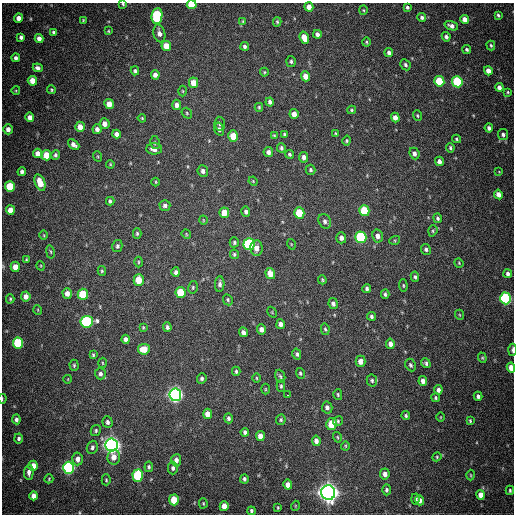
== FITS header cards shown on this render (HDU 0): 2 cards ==
NAXIS1  =                  512
NAXIS2  =                  512

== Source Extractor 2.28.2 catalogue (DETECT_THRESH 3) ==
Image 512 x 512 px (HDU 0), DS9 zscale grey, 1 PNG px = 1 image px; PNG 516 x 516 px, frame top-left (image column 1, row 512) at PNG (2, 3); each listed source drawn as its Kron ellipse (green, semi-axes under 4 px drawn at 4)
Background 724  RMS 20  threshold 61.1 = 3 sigma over >= 5 px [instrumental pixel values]
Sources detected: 239; all 239 listed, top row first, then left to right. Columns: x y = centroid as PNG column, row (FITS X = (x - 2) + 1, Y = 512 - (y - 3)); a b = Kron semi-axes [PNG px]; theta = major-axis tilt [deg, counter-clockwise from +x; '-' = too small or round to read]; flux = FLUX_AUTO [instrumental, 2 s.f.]
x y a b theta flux
123 4 3 3 - 1.5e+03
192 5 5 4 - 4.5e+04
309 7 4 4 - 1.0e+04
407 7 4 3 - 2.8e+03
363 10 4 4 - 1.6e+03
498 15 4 3 - 2.4e+03
157 16 8 5 83 1.2e+05
422 17 4 4 - 3.0e+03
19 18 4 4 - 8.8e+03
465 19 4 4 - 1.1e+04
83 20 4 3 - 1.1e+03
243 21 4 4 - 1.3e+03
277 22 4 4 - 1.7e+03
451 26 7 4 -20 5.8e+03
108 31 3 3 - 1.2e+03
54 32 4 3 - 2.4e+03
159 33 9 6 -76 7.2e+03
317 34 4 4 - 4.6e+03
21 37 4 4 - 4.1e+03
446 37 5 4 - 4.0e+03
39 38 4 4 - 6.8e+03
304 38 6 4 -71 1.6e+04
366 42 4 4 - 1.5e+03
491 45 5 3 - 2.0e+03
166 46 5 5 - 2.1e+04
245 46 4 4 - 3.3e+03
467 49 5 4 - 2.6e+03
389 53 4 4 - 4.3e+03
16 58 4 3 - 4.2e+03
291 61 5 5 - 2.7e+03
405 65 6 4 -60 3.1e+03
38 68 5 4 - 4.2e+03
135 71 4 4 - 2.8e+03
488 71 4 4 - 1.0e+04
264 72 4 4 - 1.4e+03
155 75 5 4 - 6.5e+03
305 76 5 4 - 1.2e+04
32 81 5 4 - 1.4e+04
439 81 5 5 - 5.7e+04
457 82 5 5 - 1.1e+05
193 83 5 4 - 1.9e+04
499 87 4 4 - 5.9e+03
16 90 4 3 - 1.1e+03
51 90 4 4 - 1.7e+03
183 91 5 3 - 1.3e+03
508 92 3 3 - 1.5e+03
270 102 4 3 - 4.1e+03
109 104 5 4 - 1.4e+04
177 105 5 4 - 5.9e+03
259 107 4 3 - 1.7e+03
352 110 4 4 - 1.8e+03
187 113 6 4 -51 1.9e+03
294 114 5 4 - 1.0e+04
417 116 5 4 - 1.9e+03
30 117 4 4 - 7.8e+03
142 118 4 3 - 1.5e+03
395 118 5 4 - 8.0e+03
105 124 5 5 - 8.5e+03
220 124 7 5 -83 2.9e+03
80 127 5 5 - 1.3e+04
489 128 4 4 - 3.8e+03
8 129 5 4 - 7.2e+03
97 129 5 4 - 5.7e+03
219 129 6 5 - 3.5e+03
117 134 4 4 - 6.5e+03
284 134 4 3 - 2.0e+03
336 134 4 3 - 1.7e+03
503 134 5 5 - 3.6e+03
274 135 4 3 - 1.4e+03
233 136 6 5 - 2.4e+04
456 139 4 3 - 1.7e+03
347 141 5 4 - 1.7e+03
155 143 6 5 - 2.4e+03
74 145 6 4 -43 6.1e+03
281 148 5 4 - 3.0e+03
450 148 5 4 - 2.2e+03
154 149 8 5 0 8.8e+03
268 152 5 4 - 5.3e+03
38 153 4 4 - 9.1e+03
289 154 4 4 - 2.2e+03
414 154 6 5 - 4.9e+03
46 155 5 5 - 2.6e+04
56 155 5 4 - 3.1e+03
97 156 5 3 - 1.3e+03
304 157 5 4 - 5.7e+03
439 161 5 4 - 5.9e+03
110 164 4 3 - 1.3e+03
311 170 5 5 - 2.3e+03
203 171 6 5 - 4.8e+03
22 172 4 4 - 4.1e+03
499 172 3 2 - 8.3e+02
253 181 4 4 - 1.2e+03
156 182 4 3 - 1.2e+03
40 183 8 5 -70 2.4e+04
10 187 5 5 - 6.1e+04
498 194 5 4 - 8.5e+03
110 201 4 3 - 2.8e+03
165 205 5 5 - 4.1e+03
10 210 5 4 - 1.1e+04
364 211 5 5 - 5.0e+04
246 212 5 4 - 3.4e+03
224 213 5 4 - 1.9e+04
299 213 5 5 - 4.5e+04
438 218 5 4 - 2.8e+03
203 220 4 3 - 1.0e+03
325 221 8 6 -63 4.9e+03
433 231 6 4 71 2.0e+03
137 233 5 4 - 2.0e+03
186 234 5 4 - 1.4e+03
44 235 5 3 - 1.1e+03
378 236 6 5 - 7.6e+03
361 237 6 5 - 1.6e+05
341 238 5 5 - 5.4e+03
395 240 5 3 - 1.6e+03
234 242 5 4 - 2.5e+03
249 244 6 5 - 1.9e+05
291 244 5 3 - 1.1e+03
117 246 6 5 - 3.1e+03
257 248 7 6 - 9.0e+03
426 249 5 4 - 3.4e+03
50 252 7 3 -80 1.7e+03
234 254 5 4 - 1.9e+03
26 260 4 3 - 1.5e+03
138 262 5 3 - 1.4e+03
459 263 5 4 - 1.5e+03
41 266 5 3 - 1.2e+03
15 267 5 4 - 1.0e+04
102 271 5 4 - 1.8e+03
176 272 5 4 - 4.5e+03
270 274 6 4 -72 1.4e+04
508 274 4 4 - 3.7e+03
415 277 5 4 - 2.7e+03
139 280 6 5 - 2.4e+04
322 280 4 3 - 1.7e+03
220 284 8 4 88 4.3e+03
403 285 6 4 -84 1.6e+03
193 287 6 4 77 2.3e+03
367 288 4 3 - 3.4e+03
67 293 5 5 - 9.1e+03
181 293 5 5 - 5.2e+04
83 294 5 5 - 6.2e+04
385 294 4 3 - 2.7e+03
26 296 5 4 - 9.1e+03
505 298 6 5 - 1.9e+05
10 299 4 4 - 1.7e+03
228 300 6 4 -64 2.1e+03
333 304 5 4 - 4.3e+03
38 310 5 3 - 1.1e+03
272 312 6 4 -58 1.3e+03
460 315 5 3 - 1.3e+03
372 316 4 3 - 2.9e+03
87 322 6 6 - 2.0e+05
281 324 5 4 - 6.2e+03
143 327 4 3 - 1.4e+03
167 327 5 4 - 3.5e+03
261 329 5 4 - 6.9e+03
325 329 6 4 -78 1.9e+03
243 332 5 4 - 5.6e+03
126 339 4 4 - 5.7e+03
18 343 5 5 - 9.0e+04
390 344 5 4 - 7.1e+03
144 349 6 5 - 2.4e+04
512 350 6 3 89 3.9e+03
297 354 5 4 - 2.8e+03
93 355 3 3 - 1.8e+03
482 358 5 4 - 1.7e+03
360 361 5 5 - 9.1e+03
102 363 5 3 - 1.3e+03
426 363 5 4 - 2.8e+03
74 365 5 4 - 2.0e+03
410 365 6 5 - 2.5e+03
511 368 5 4 - 1.2e+04
236 371 4 3 - 2.1e+03
300 373 5 4 - 2.1e+03
100 374 6 5 - 4.9e+03
280 376 7 5 -71 2.5e+03
202 378 5 4 - 2.9e+03
256 378 4 3 - 1.3e+03
68 379 4 3 - 7.5e+02
372 380 6 5 - 2.8e+03
423 381 5 4 - 6.9e+03
281 386 6 4 90 2.2e+03
265 389 5 3 - 1.4e+03
438 390 5 4 - 4.9e+03
175 395 6 6 - 6.5e+05
287 395 3 2 - 1.7e+03
338 395 5 4 - 1.8e+03
478 396 4 4 - 3.7e+03
436 398 4 4 - 2.1e+03
2 399 5 2 - 1.4e+03
327 407 6 5 - 4.9e+03
208 414 5 4 - 1.3e+04
406 416 4 4 - 2.3e+03
441 417 4 3 - 1.0e+03
229 418 5 4 - 3.4e+03
16 419 5 4 - 4.1e+03
281 420 5 4 - 2.4e+03
338 421 5 4 - 2.1e+03
470 421 4 3 - 1.8e+03
107 422 6 5 - 4.5e+03
331 424 6 5 - 2.9e+04
96 430 5 5 - 2.5e+03
245 432 4 3 - 3.4e+03
260 436 5 4 - 1.1e+04
337 437 5 3 - 1.5e+03
19 438 5 4 - 3.1e+03
316 441 5 4 - 6.8e+03
112 445 6 6 - 8.7e+05
345 446 4 4 - 1.5e+03
92 447 7 5 70 4.1e+03
114 457 7 6 - 1.1e+04
437 457 5 4 - 1.5e+03
78 459 6 5 - 7.7e+03
176 460 6 5 - 7.2e+03
33 466 5 4 - 1.4e+04
149 467 5 4 - 2.6e+03
68 468 6 5 - 3.0e+05
173 468 6 5 - 3.6e+03
29 472 7 5 86 5.7e+03
385 474 5 5 - 7.1e+03
471 475 5 3 - 1.3e+03
138 476 6 5 - 1.1e+05
49 479 4 4 - 1.4e+03
244 479 4 4 - 3.3e+03
106 480 5 4 - 1.7e+03
288 485 5 4 - 1.1e+04
387 490 5 4 - 2.8e+03
510 490 4 3 - 2.0e+03
328 493 7 7 - 1.3e+06
481 495 5 4 - 1.2e+04
34 496 4 4 - 9.1e+03
415 499 5 4 - 3.4e+03
174 500 5 5 - 3.8e+04
420 500 5 4 - 7.1e+03
203 503 5 4 - 1.5e+03
224 506 5 4 - 1.4e+04
295 506 5 3 - 1.1e+03
278 507 3 2 - 1.3e+03
251 511 4 3 - 2.6e+03
At the frame edge (FLAGS 8, measured only in part): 6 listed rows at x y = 123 4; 192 5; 15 267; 512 350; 511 368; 2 399